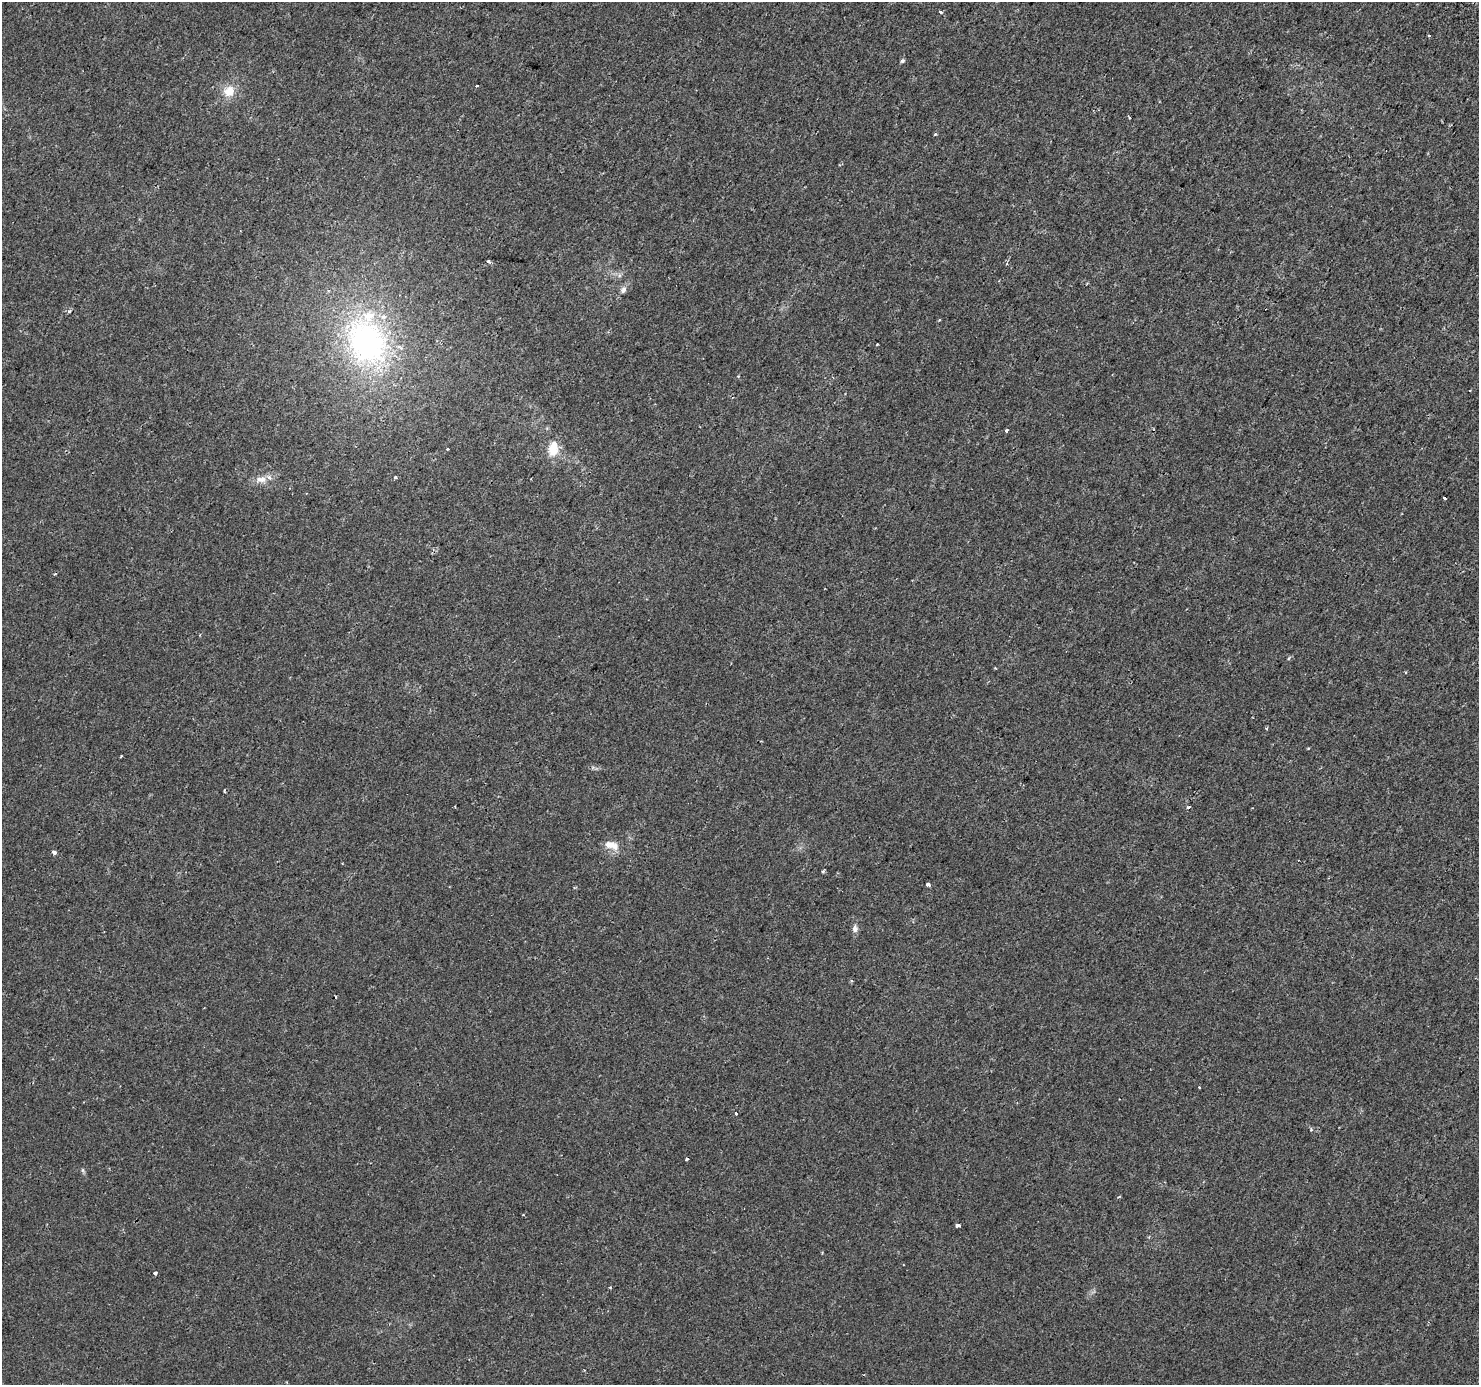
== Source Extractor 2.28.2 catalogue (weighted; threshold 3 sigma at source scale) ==
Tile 10 of 4 x 4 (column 2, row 3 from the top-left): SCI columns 1504-2980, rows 1607-2989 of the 5967 x 6046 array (HDU 1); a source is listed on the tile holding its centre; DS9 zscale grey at full resolution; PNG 1481 x 1387 px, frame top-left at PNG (2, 2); no overlay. Shown black and unused: <1% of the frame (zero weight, under 2 of 3 exposures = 2% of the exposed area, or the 3 px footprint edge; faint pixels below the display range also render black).
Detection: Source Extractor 2.28.2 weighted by HDU 2 'WHT'; one run over the whole footprint, this tile lists its part. Background 7.86e-04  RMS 0.0022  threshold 0.0101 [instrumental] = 3 sigma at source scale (4.5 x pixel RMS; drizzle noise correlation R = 1.50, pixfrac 1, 0.0396/0.0396 arcsec/px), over >= 5 px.
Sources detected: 35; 1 cosmic-ray / hot-pixel residue — not listed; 1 inside a brighter listed object's ellipse — not listed separately; the other 33 listed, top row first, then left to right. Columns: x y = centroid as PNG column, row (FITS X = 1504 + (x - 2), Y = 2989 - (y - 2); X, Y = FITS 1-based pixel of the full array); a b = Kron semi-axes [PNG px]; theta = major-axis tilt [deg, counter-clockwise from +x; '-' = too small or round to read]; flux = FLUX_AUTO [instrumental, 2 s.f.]
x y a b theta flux
941 12 3 3 - 1.1
1429 36 3 3 - 0.57
902 61 5 4 - 0.43
477 85 3 3 - 0.85
229 91 14 13 - 3
935 134 4 4 - 0.22
488 261 4 3 - 0.5
623 290 8 7 - 0.77
69 311 5 3 - 0.28
939 320 4 3 - 0.21
366 342 67 51 -60 51
1006 431 4 3 - 0.41
553 448 19 11 84 4.1
447 449 3 3 - 0.69
395 477 5 3 - 0.2
261 479 17 8 2 1.9
1444 498 3 3 - 0.33
55 574 4 3 - 0.27
121 756 3 2 - 0.2
224 791 3 2 - 0.34
1189 807 3 3 - 0.67
611 845 20 9 -16 2.3
54 852 4 3 - 1.7
1298 860 2 2 - 0.19
823 871 4 3 - 0.35
928 884 4 3 - 1.2
855 928 10 7 -82 0.84
1199 1087 2 2 - 0.22
736 1113 4 3 - 0.29
687 1159 3 3 - 0.32
82 1170 6 4 -71 0.31
958 1226 5 3 - 1.6
155 1273 4 3 - 0.43